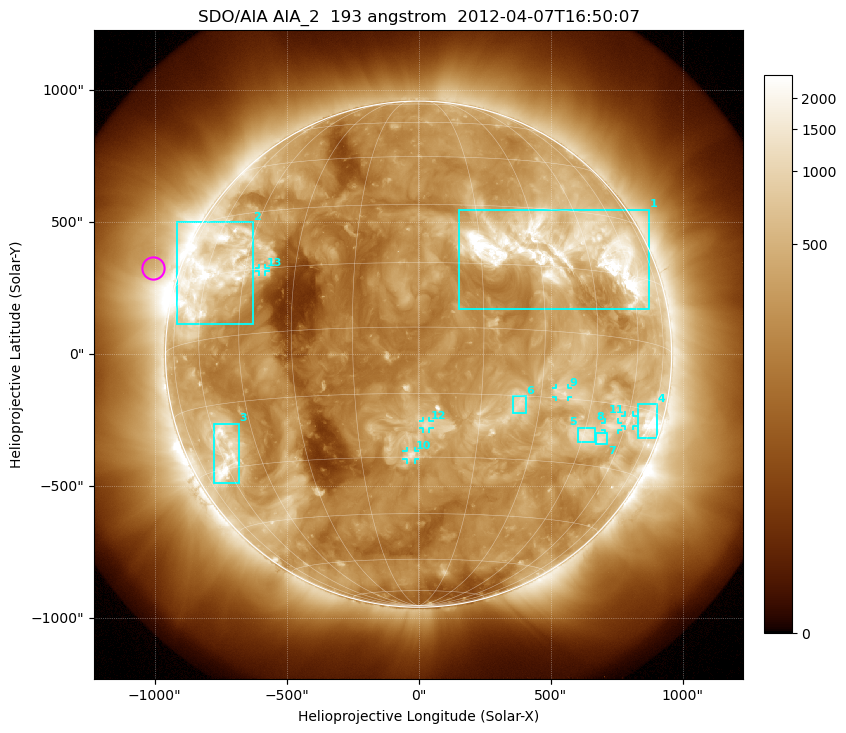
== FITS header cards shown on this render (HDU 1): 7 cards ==
TELESCOP= 'SDO/AIA'
INSTRUME= 'AIA_2'
WAVELNTH=                  193
WAVEUNIT= 'angstrom'
DATE-OBS= '2012-04-07T16:50:07.84'
CTYPE1  = 'HPLN-TAN'
CTYPE2  = 'HPLT-TAN'

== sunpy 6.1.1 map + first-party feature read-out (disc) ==
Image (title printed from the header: SDO/AIA AIA_2  193 angstrom  2012-04-07T16:50:07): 1024 x 1024 px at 2.4 arcsec/px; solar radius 959 arcsec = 399 px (full disc in frame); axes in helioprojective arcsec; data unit not stated in the header (colour bar unlabelled)
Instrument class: DISC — disc imager (sunpy class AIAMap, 193 A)
Bright regions (active regions / flare kernels): reference = the median radial profile (limb darkening/brightening removed); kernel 9 px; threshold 5 sigma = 754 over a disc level ~260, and >= 1.15x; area >= 12 px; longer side >= 10 px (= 24 arcsec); searched inside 0.97 R_sun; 13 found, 13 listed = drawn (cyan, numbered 1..; 6 of them under ~33 arcsec drawn as corner ticks so the feature stays visible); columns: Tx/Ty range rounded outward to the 5 arcsec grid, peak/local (2 s.f.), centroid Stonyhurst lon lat
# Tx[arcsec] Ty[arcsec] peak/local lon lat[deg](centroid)
1 150..875 170..550 18 +36 +19
2 -915..-625 115..500 8.6 -59 +16
3 -775..-680 -490..-265 7.5 -59 -27
4 830..905 -320..-190 7.2 +72 -17
5 600..670 -335..-275 5.8 +46 -23
6 355..405 -225..-155 5.5 +25 -17
7 670..715 -340..-300 4.8 +52 -23
8 705..755 -285..-260 4.6 +54 -20
9 520..570 -160..-130 5 +36 -14
10 -45..-15 -400..-365 6 -2 -29
11 780..810 -270..-230 3.9 +61 -18
12 15..40 -280..-255 4.5 +2 -22
13 -605..-580 315..330 4.2 -40 +15
Off-limb structures (1.02-1.3 R_sun): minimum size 162 px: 6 found; the strongest spans PA ~50..95 deg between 1.02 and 1.3 R_sun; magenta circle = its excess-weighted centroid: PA ~70 deg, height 1.1 R_sun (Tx ~-1005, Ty ~325 arcsec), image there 1.9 x the reference